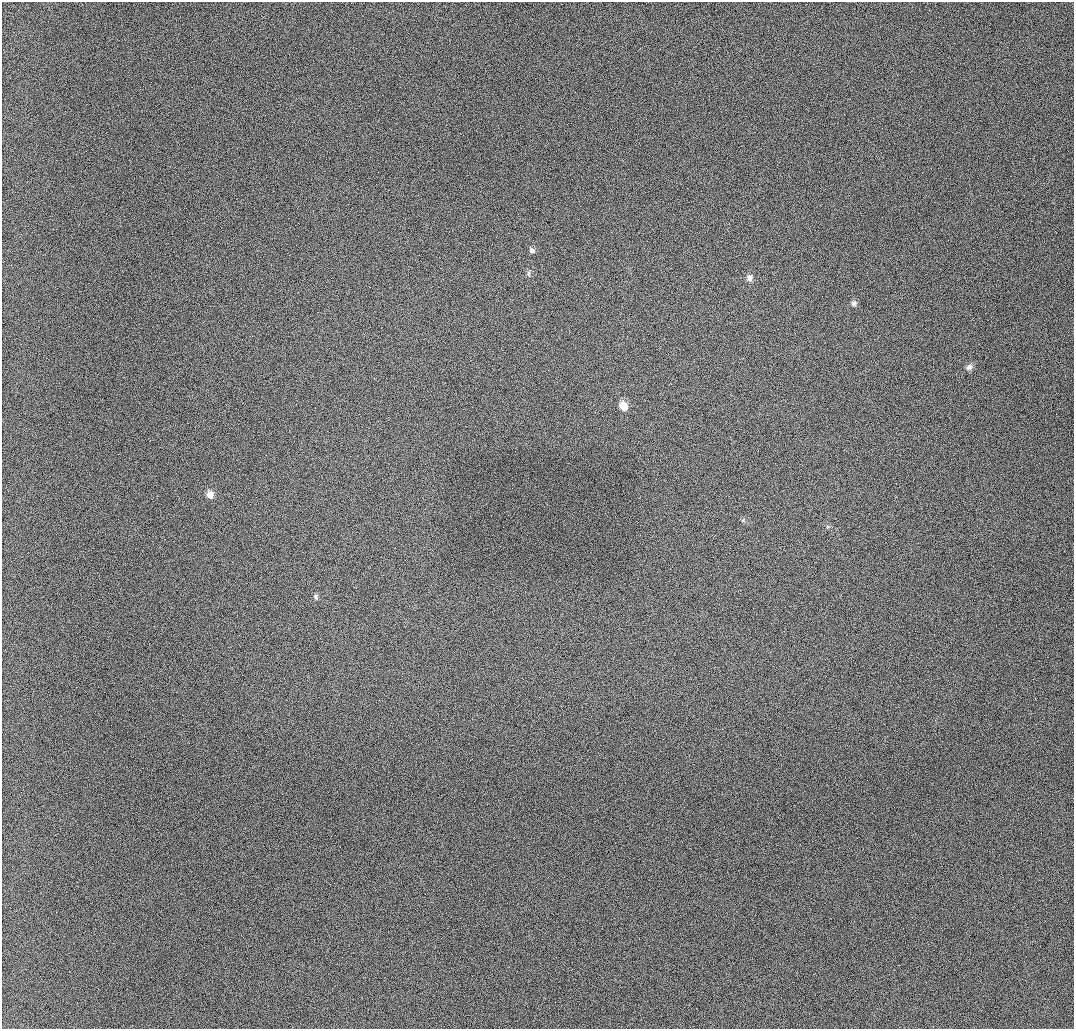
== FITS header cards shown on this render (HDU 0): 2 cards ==
NAXIS1  =                 1072 / length of data axis 1
NAXIS2  =                 1027 / length of data axis 2

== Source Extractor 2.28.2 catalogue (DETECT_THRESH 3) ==
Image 1072 x 1027 px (HDU 0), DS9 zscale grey, 1 PNG px = 1 image px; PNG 1076 x 1031 px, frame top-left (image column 1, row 1027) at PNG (2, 2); no overlay
Background 947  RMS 11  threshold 32.6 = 3 sigma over >= 5 px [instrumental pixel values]
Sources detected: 9; all 9 listed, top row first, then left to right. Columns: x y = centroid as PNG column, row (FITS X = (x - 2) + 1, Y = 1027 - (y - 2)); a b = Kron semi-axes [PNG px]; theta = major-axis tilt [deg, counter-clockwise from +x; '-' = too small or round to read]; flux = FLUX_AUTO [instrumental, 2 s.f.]
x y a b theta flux
532 250 8 6 -47 2200
529 273 9 4 90 1400
750 278 9 8 - 3200
854 303 8 7 - 2100
969 367 10 7 44 2600
623 406 10 8 -50 7700
210 494 9 8 - 4300
743 521 6 4 -20 990
316 597 8 6 -81 1700